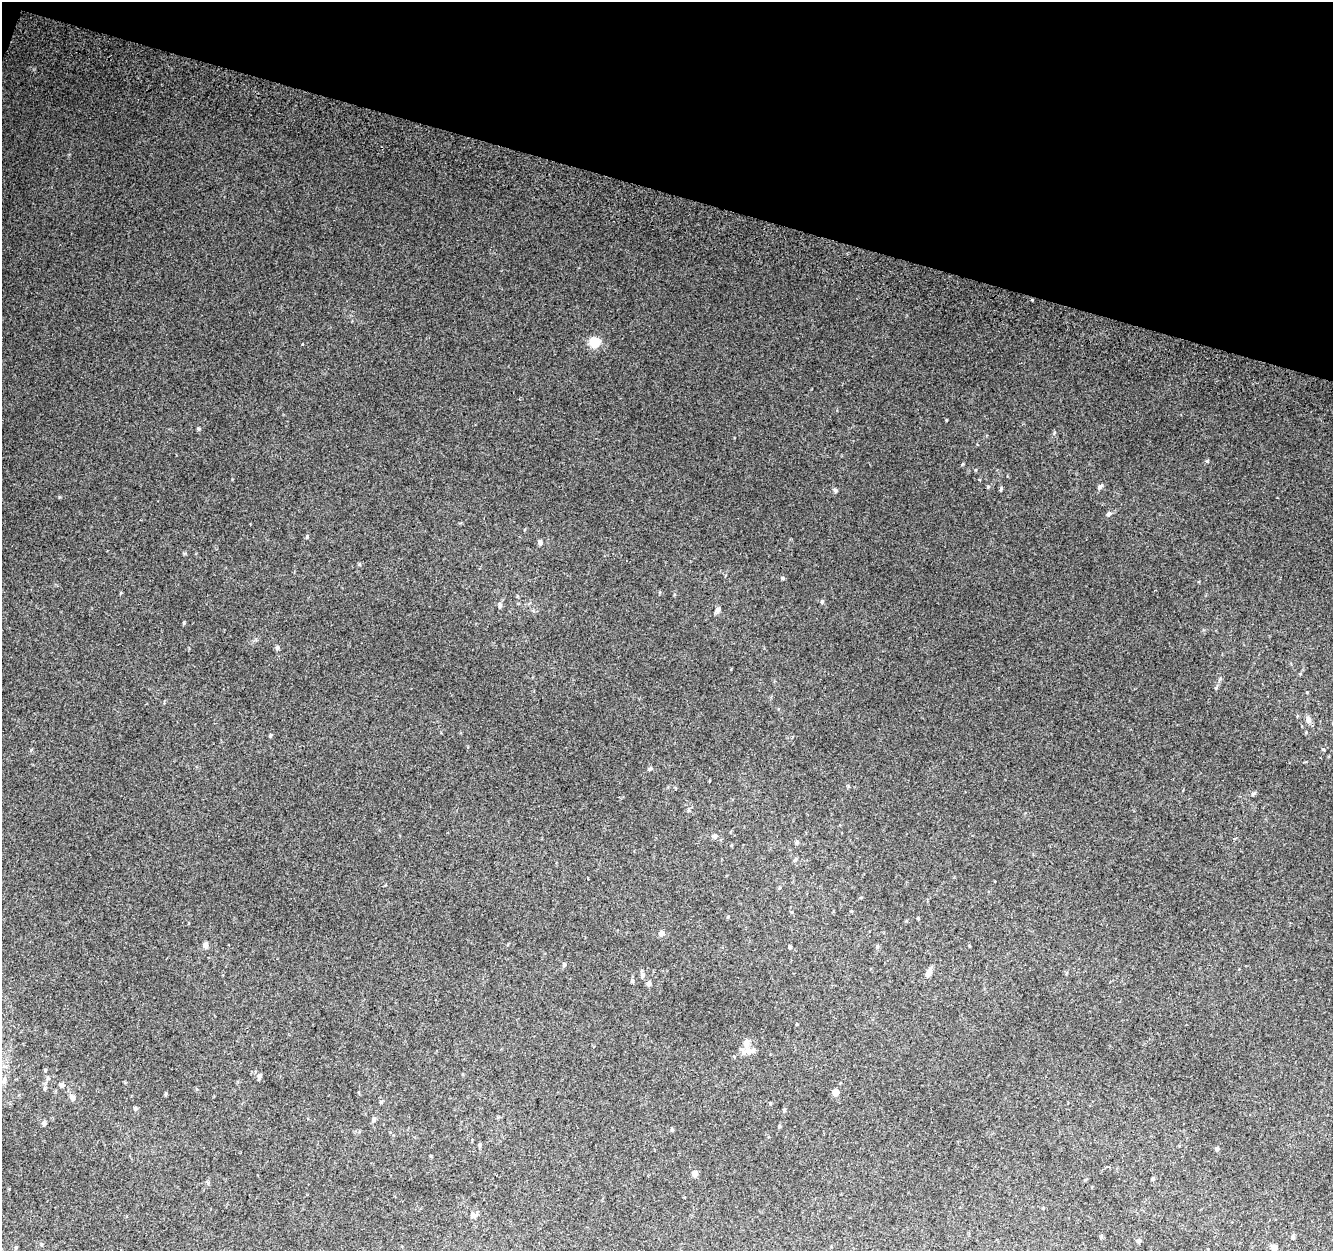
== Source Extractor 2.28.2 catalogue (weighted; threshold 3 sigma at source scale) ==
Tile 2 of 4 x 4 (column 2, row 1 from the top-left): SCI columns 1365-2695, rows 4076-5324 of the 5374 x 5589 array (HDU 1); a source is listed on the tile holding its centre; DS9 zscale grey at full resolution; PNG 1335 x 1253 px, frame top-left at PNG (2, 2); no overlay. Shown black and unused: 15% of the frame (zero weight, under 2 of 3 exposures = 2% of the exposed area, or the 3 px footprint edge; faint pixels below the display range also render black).
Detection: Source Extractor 2.28.2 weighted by HDU 2 'WHT'; one run over the whole footprint, this tile lists its part. Background 0.0855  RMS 0.011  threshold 0.0512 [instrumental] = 3 sigma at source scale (4.5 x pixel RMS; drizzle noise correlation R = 1.50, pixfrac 1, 0.0396/0.0396 arcsec/px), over >= 5 px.
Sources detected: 60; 2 cosmic-ray / hot-pixel residue — not listed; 2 inside a brighter listed object's ellipse — not listed separately; the other 56 listed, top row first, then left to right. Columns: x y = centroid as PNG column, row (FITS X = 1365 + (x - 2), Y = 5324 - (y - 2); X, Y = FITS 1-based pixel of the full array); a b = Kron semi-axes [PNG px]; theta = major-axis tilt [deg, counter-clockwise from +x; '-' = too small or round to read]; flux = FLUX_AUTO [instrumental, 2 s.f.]
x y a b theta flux
594 342 10 10 - 18
1207 461 4 4 - 1.2
1100 486 7 5 56 2.4
1001 489 5 5 - 1.3
835 490 6 5 - 2.1
1108 514 6 5 - 2.3
307 536 4 4 - 1.2
540 542 7 5 -87 2.6
783 578 5 4 - 1.3
822 601 5 5 - 1.6
500 605 7 5 75 2.3
718 609 8 6 61 3.5
184 623 5 3 - 1.2
277 648 6 5 - 2.2
1308 719 12 6 -79 4.1
270 736 5 3 - 1.2
1323 749 5 4 - 1.2
650 769 6 4 23 1.7
714 836 7 6 - 2.7
1234 838 4 3 - 2.1
797 842 6 5 - 1.7
795 859 6 4 46 1.9
918 918 4 3 - 0.92
662 933 7 6 - 4.2
205 945 6 5 - 5.2
790 947 4 4 - 1.7
877 947 5 4 - 1.4
564 965 5 4 - 1.5
928 973 12 6 68 5
642 975 8 4 81 2
632 980 6 5 - 1.8
649 983 6 6 - 3
748 1051 10 9 - 8.2
45 1070 4 4 - 1.1
259 1077 7 5 68 3
4 1080 9 6 88 3.5
62 1085 6 6 - 2.6
836 1092 6 5 - 7.7
72 1098 8 6 -56 4.2
381 1102 5 4 - 1.5
135 1109 6 4 -71 1.7
784 1110 4 4 - 1.4
373 1119 8 4 82 2.1
44 1123 6 5 - 2.3
779 1126 5 4 - 1.4
480 1145 6 4 90 1.5
1217 1149 5 4 - 2.3
695 1174 6 6 - 6.6
1153 1178 4 3 - 2
208 1183 5 4 - 1.5
1043 1208 3 3 - 0.83
473 1215 8 7 - 3.9
1293 1237 6 4 90 2.2
1138 1241 6 4 14 1.9
16 1247 5 3 - 1.1
1274 1248 8 7 - 7
Isophote crosses this tile's border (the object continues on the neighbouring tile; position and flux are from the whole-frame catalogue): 1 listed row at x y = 1274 1248
Unlisted compact peaks at least as high as the median listed source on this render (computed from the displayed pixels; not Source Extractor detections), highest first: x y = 198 428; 946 420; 1216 688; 359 564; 1254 793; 1054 433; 975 470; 963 464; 185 553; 1220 679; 31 750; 166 1093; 232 479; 1307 692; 731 669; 728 917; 121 593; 734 438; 256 639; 1300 674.